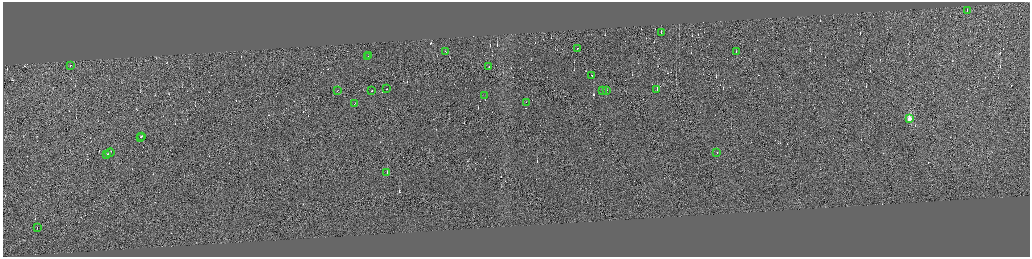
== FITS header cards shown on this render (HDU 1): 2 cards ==
NAXIS1  =                 4110
NAXIS2  =                 1017

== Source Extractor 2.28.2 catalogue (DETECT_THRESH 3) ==
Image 4110 x 1017 px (HDU 1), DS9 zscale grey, zoomed out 1/4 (1 PNG px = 4 x 4 image px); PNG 1032 x 259 px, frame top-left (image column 3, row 1015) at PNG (3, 2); each listed source drawn as its Kron ellipse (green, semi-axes under 4 px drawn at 4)
Background -0.321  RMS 3.9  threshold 11.6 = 3 sigma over >= 5 px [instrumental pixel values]
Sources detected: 393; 366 cannot appear on this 1/4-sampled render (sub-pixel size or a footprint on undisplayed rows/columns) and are neither listed nor drawn; the other 27 listed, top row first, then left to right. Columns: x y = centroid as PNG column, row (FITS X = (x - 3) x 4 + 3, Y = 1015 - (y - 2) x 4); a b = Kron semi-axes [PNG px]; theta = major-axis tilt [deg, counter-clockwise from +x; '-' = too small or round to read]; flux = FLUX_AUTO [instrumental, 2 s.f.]
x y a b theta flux
967 10 2 1 - 4900
661 32 2 1 - 33000
578 48 2 1 - 22000
446 51 3 1 - 25000
736 51 2 1 - 11000
369 55 3 1 - 17000
368 56 2 1 - 8900
71 65 2 1 - 10000
489 66 2 1 - 8400
592 75 2 1 - 19000
387 88 2 1 - 11000
657 89 2 1 - 9800
337 90 2 1 - 14000
371 90 2 1 - 16000
602 90 2 1 - 16000
607 90 2 1 - 30000
485 95 2 1 - 360
526 102 2 1 - 7900
355 103 2 1 - 11000
910 118 2 2 - 130000
142 136 3 1 - 27000
140 137 4 1 - 19000
110 152 5 1 - 27000
717 152 2 1 - 25000
107 154 2 1 - 17000
387 172 2 1 - 29000
37 227 2 1 - 13000
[366 sub-pixel or undisplayed-footprint detections neither listed nor drawn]